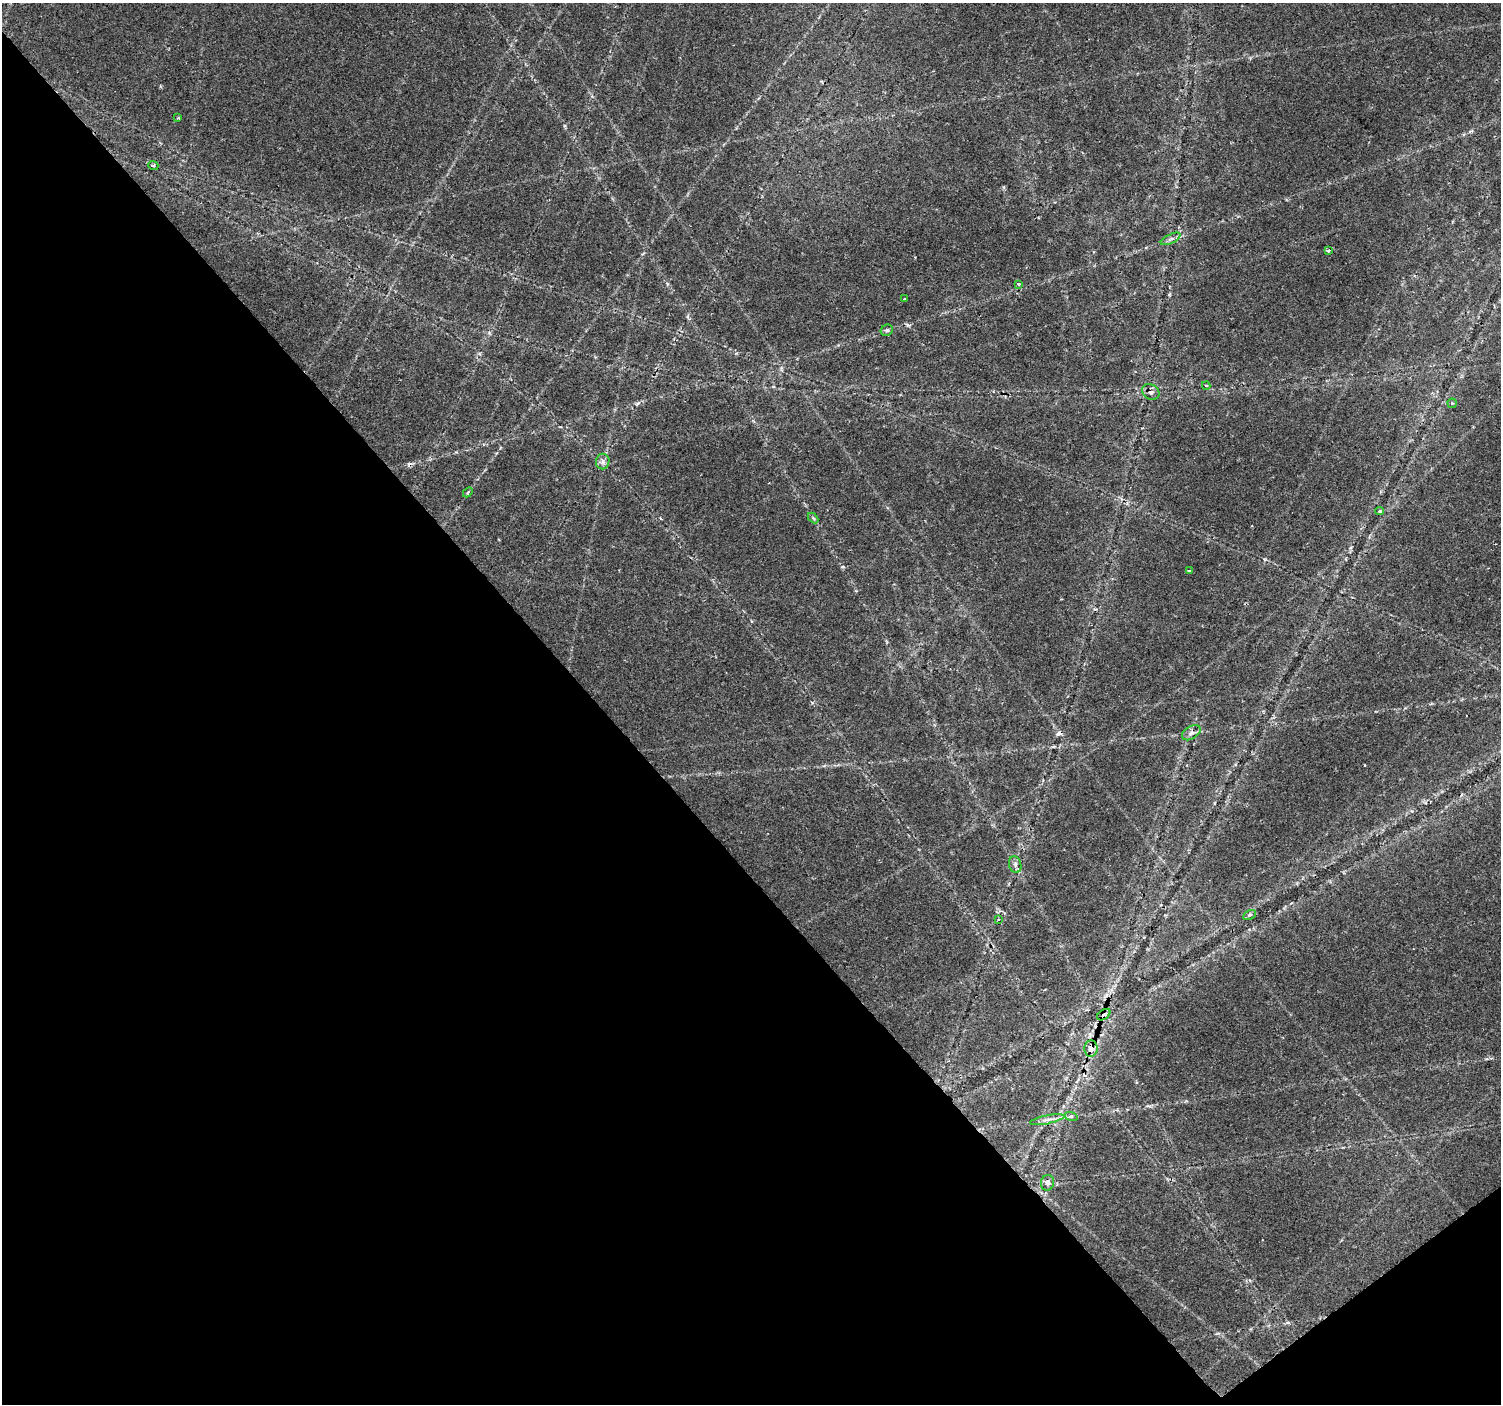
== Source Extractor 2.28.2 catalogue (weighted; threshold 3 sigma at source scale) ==
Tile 14 of 4 x 4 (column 2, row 4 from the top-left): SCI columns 1506-3004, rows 204-1605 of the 6001 x 5954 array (HDU 1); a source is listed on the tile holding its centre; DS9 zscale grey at full resolution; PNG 1503 x 1406 px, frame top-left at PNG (2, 3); each listed source drawn as its Kron ellipse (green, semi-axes under 4 px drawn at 4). Shown black and unused: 41% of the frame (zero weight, under 2 of 3 exposures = <1% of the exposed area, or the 3 px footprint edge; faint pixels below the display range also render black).
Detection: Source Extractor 2.28.2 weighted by HDU 2 'WHT'; one run over the whole footprint, this tile lists its part. Background 0.0351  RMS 0.0034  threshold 0.0151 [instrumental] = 3 sigma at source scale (4.5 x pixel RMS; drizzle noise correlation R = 1.50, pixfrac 1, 0.0396/0.0396 arcsec/px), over >= 5 px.
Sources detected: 29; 4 cosmic-ray / hot-pixel residue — neither listed nor drawn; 1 inside a brighter listed object's ellipse — not listed separately; the other 24 listed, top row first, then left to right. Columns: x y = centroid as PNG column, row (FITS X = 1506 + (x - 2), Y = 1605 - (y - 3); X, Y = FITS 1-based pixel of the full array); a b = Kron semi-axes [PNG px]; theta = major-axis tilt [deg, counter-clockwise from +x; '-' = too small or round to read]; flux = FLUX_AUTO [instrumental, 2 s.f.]
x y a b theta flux
178 118 3 2 - 0.34
153 165 5 3 - 0.43
1171 239 11 4 26 1.1
1328 251 4 3 - 1.1
1018 284 3 3 - 0.98
904 299 3 2 - 0.56
887 330 6 5 - 0.74
1206 386 4 3 - 0.34
1151 392 9 7 -33 1.4
1452 403 4 4 - 0.54
603 461 8 6 81 1.3
468 492 6 3 45 0.4
1380 511 4 3 - 0.8
813 518 6 4 -46 0.45
1189 571 3 3 - 0.81
1191 733 10 6 31 1.4
1015 864 8 6 -76 1.1
1250 915 7 4 27 0.65
998 919 3 3 - 0.4
1104 1015 7 4 35 1.4
1091 1049 8 6 86 3.8
1071 1116 6 4 -17 0.57
1047 1120 17 3 12 1.5
1047 1183 8 6 73 1.2
Overlapping masked pixels (flux is a lower limit): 3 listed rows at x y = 1151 392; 1104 1015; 1091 1049
Unlisted compact peaks at least as high as the median listed source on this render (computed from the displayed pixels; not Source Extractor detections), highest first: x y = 843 567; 638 403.